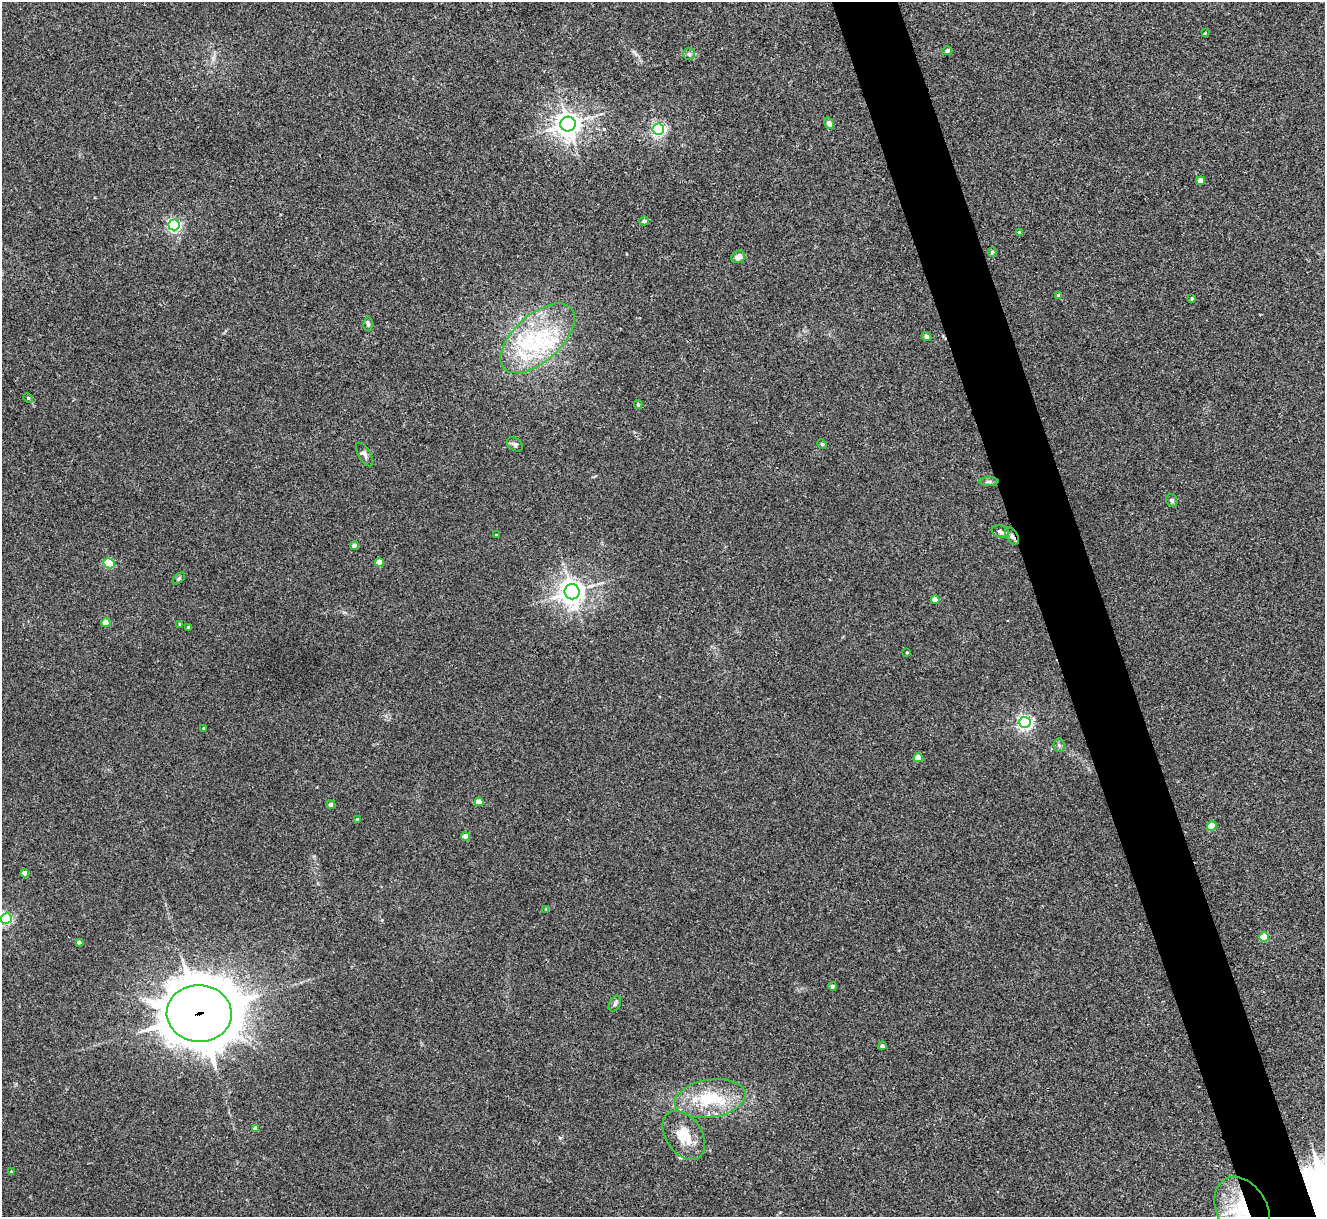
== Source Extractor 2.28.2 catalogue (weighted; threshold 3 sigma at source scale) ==
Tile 6 of 4 x 4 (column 2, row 2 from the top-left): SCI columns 1328-2650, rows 2705-3919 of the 5298 x 5285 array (HDU 1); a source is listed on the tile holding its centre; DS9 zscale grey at full resolution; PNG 1327 x 1219 px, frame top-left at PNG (2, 2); each listed source drawn as its Kron ellipse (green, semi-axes under 4 px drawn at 4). Shown black and unused: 5% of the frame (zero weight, under 3 of 4 exposures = <1% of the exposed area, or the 3 px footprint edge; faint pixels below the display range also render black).
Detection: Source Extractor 2.28.2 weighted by HDU 2 'WHT'; one run over the whole footprint, this tile lists its part. Background 0.035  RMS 0.0047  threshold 0.0211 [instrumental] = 3 sigma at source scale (4.5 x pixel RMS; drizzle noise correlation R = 1.50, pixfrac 1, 0.05/0.05 arcsec/px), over >= 5 px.
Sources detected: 62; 2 inside a brighter listed object's ellipse — not listed separately; the other 60 listed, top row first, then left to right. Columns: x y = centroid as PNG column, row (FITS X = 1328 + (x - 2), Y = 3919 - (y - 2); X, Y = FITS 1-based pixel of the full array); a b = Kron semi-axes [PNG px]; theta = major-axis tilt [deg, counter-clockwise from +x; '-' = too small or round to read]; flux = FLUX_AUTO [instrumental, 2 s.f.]
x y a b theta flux
1205 33 3 3 - 0.37
947 51 5 4 - 1.3
689 54 6 6 - 1.1
829 123 6 4 -57 2.1
568 124 7 7 - 440
658 129 6 5 - 97
1201 181 4 4 - 3.2
644 221 4 4 - 1.4
174 225 5 5 - 78
1019 232 3 2 - 0.35
992 252 5 4 - 0.68
738 257 7 6 - 2.7
1059 296 4 4 - 1.8
1192 298 4 3 - 0.6
368 324 7 5 -87 0.85
927 336 5 4 - 0.87
538 338 45 23 42 40
28 398 5 4 - 0.55
638 404 4 3 - 0.72
515 444 9 6 -34 1.2
822 444 5 4 - 0.58
364 454 13 6 -59 1.6
989 481 9 4 0 0.93
1172 500 6 5 - 1.1
1000 532 9 6 -20 1.6
496 535 3 2 - 0.58
1012 536 10 5 -58 1.5
354 546 4 4 - 2.1
379 562 4 4 - 6.5
109 563 6 5 - 21
179 578 7 4 42 0.71
572 592 7 7 - 430
935 600 4 4 - 4.5
106 623 4 4 - 6.7
179 624 3 2 - 0.38
188 627 3 3 - 0.47
907 652 3 2 - 0.4
1025 722 5 5 - 110
203 728 4 2 - 0.35
1059 745 7 5 -85 0.93
918 758 4 4 - 5.7
479 802 4 4 - 6.6
331 804 4 4 - 1.9
357 819 4 3 - 0.94
1212 826 5 4 - 13
465 836 4 4 - 4.2
25 873 4 4 - 4.3
546 909 4 4 - 0.37
6 919 5 5 - 60
1264 937 5 5 - 13
79 942 4 3 - 1.1
833 986 4 4 - 1.7
615 1003 8 5 64 1.1
199 1013 32 28 -2 2500
882 1046 4 4 - 1
710 1098 36 19 9 21
256 1128 4 4 - 2
684 1135 27 18 -55 10
11 1172 3 3 - 0.51
1242 1211 36 25 -62 32
Overlapping masked pixels (flux is a lower limit): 3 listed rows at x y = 1012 536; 199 1013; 1242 1211
Isophote crosses this tile's border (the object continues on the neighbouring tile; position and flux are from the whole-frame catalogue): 2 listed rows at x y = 6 919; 1242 1211